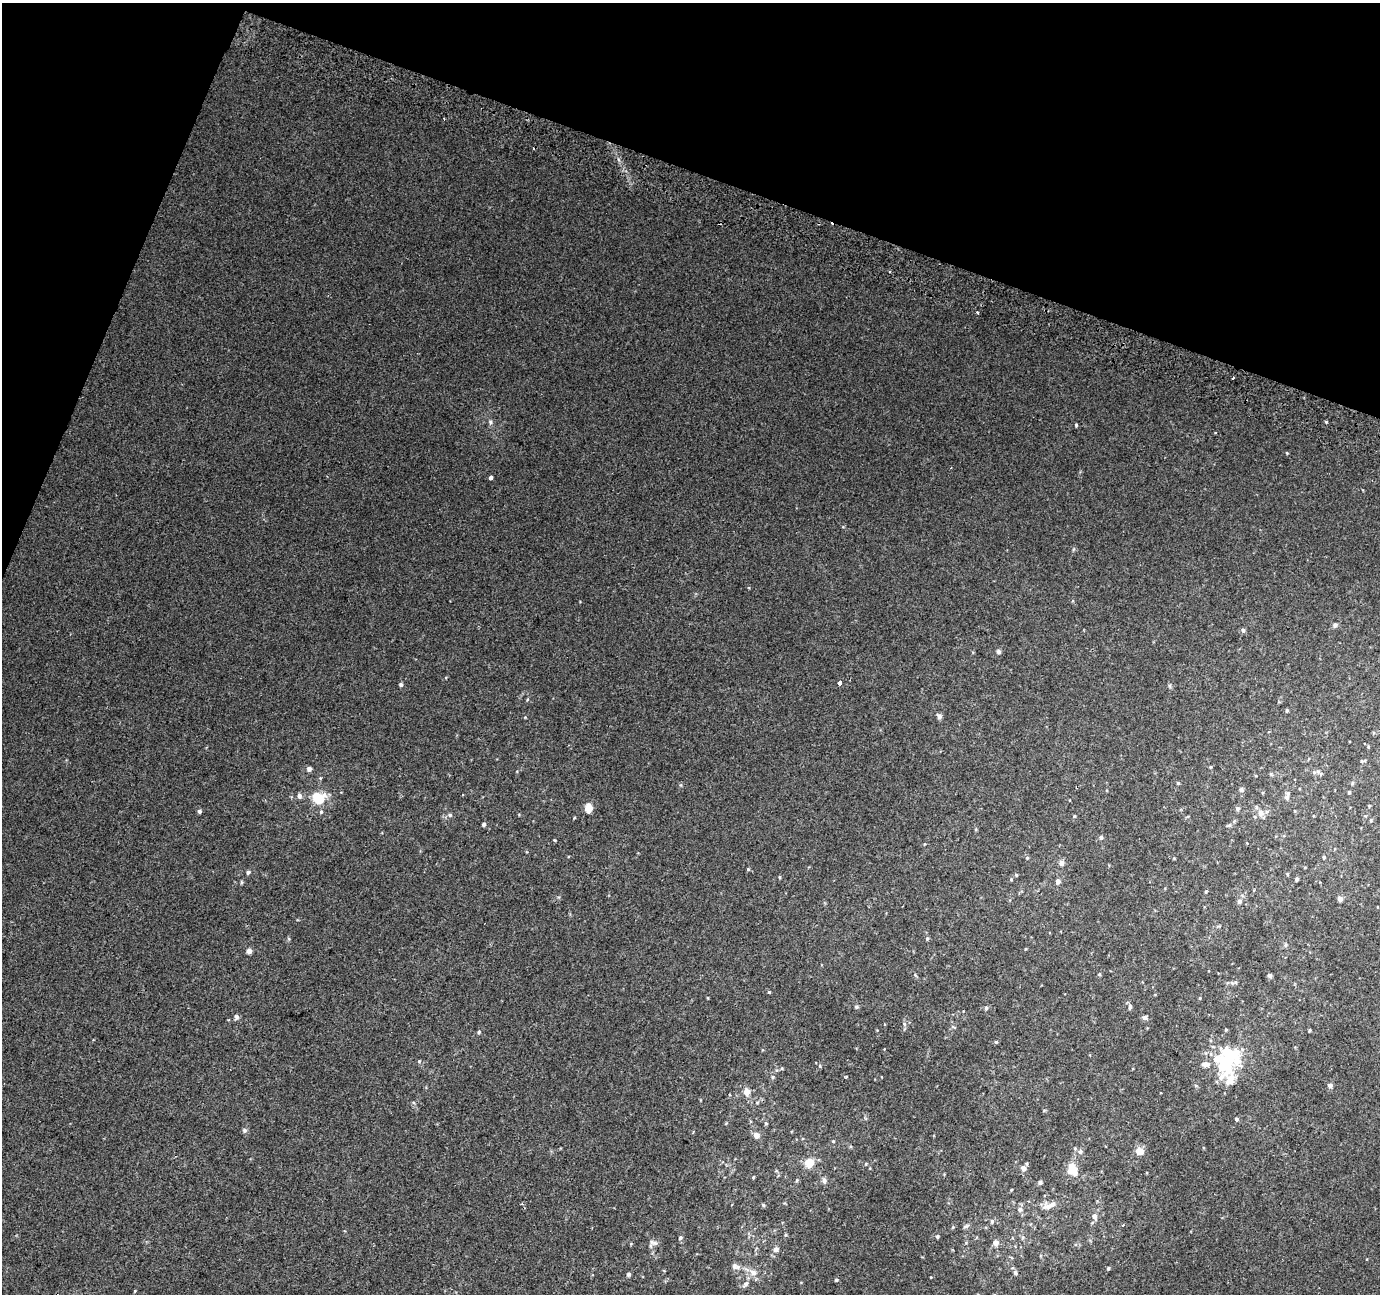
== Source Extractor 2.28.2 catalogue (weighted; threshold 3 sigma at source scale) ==
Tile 2 of 4 x 4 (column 2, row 1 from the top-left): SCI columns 1405-2782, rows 4193-5484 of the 5553 x 5738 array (HDU 1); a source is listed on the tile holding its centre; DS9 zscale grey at full resolution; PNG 1382 x 1296 px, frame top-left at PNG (2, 3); no overlay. Shown black and unused: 17% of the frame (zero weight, under 2 of 3 exposures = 2% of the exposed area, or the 3 px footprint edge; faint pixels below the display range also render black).
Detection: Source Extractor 2.28.2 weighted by HDU 2 'WHT'; one run over the whole footprint, this tile lists its part. Background 0.0202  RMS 0.0046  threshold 0.0206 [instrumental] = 3 sigma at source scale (4.5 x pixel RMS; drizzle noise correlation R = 1.50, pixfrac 1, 0.0396/0.0396 arcsec/px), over >= 5 px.
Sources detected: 124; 2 inside a brighter object's white glare — not listed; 4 inside a brighter listed object's ellipse — not listed separately; the other 118 listed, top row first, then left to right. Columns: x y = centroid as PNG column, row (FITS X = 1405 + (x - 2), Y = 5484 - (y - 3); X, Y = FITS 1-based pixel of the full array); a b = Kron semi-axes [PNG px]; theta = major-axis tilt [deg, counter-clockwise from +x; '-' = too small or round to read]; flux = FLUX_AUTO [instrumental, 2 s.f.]
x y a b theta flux
977 312 3 3 - 0.96
1233 378 3 3 - 3.2
490 422 7 5 -78 0.97
1326 422 4 3 - 0.44
1076 425 4 4 - 0.52
1287 453 4 4 - 0.37
490 478 4 3 - 1.8
1335 625 7 5 80 0.91
1243 630 6 5 - 0.97
999 652 6 5 - 0.91
840 683 4 3 - 56
401 685 5 4 - 0.96
1170 686 6 4 -71 0.64
1287 710 5 4 - 0.54
939 716 7 5 -47 1.3
1362 761 5 4 - 0.57
309 769 5 4 - 1.8
1318 771 15 6 9 1.7
1178 783 4 4 - 0.54
1241 790 6 5 - 1
1349 792 3 3 - 0.59
299 796 6 5 - 1.6
1287 796 13 6 75 1.9
318 798 8 7 - 17
1369 806 4 4 - 0.39
588 808 5 5 - 12
1237 808 6 6 - 0.99
199 811 4 4 - 1
321 812 5 4 - 0.6
1261 813 7 7 - 2.9
450 815 6 5 - 0.75
1074 816 4 4 - 0.39
1188 816 5 3 - 0.37
1371 820 4 4 - 0.48
484 824 4 4 - 0.88
1229 825 7 5 29 0.75
1101 837 5 5 - 0.94
554 840 5 3 - 0.38
1324 857 4 4 - 0.67
1027 858 5 4 - 0.53
1061 863 8 7 - 1.4
748 869 4 4 - 0.44
248 872 4 4 - 0.84
1287 874 4 4 - 0.45
1016 875 4 4 - 0.52
780 877 5 3 - 0.46
1011 879 4 4 - 0.47
1297 879 4 3 - 0.89
1058 881 5 4 - 2.2
241 882 6 4 -90 0.47
1206 891 5 3 - 0.45
1340 899 4 4 - 2.3
1239 901 6 5 - 1.5
927 938 5 4 - 0.62
1285 945 5 5 - 0.67
249 951 4 4 - 2.9
1099 974 5 4 - 0.49
915 975 6 4 -46 0.56
1270 975 5 5 - 0.88
1235 982 5 5 - 0.62
708 998 4 3 - 0.35
1200 998 5 3 - 0.38
856 1007 6 4 -20 0.7
1130 1007 6 5 - 1
986 1008 5 4 - 0.78
236 1017 7 6 - 1.1
1145 1018 6 6 - 1.2
904 1024 6 4 -89 0.84
1226 1030 4 4 - 0.43
1309 1030 3 3 - 0.59
479 1032 5 4 - 0.66
996 1042 4 4 - 0.53
1211 1054 6 4 -71 0.67
1229 1054 16 12 -12 20
419 1061 5 4 - 0.51
1206 1064 10 7 2 2.2
820 1066 5 3 - 0.47
782 1068 4 4 - 0.48
1228 1071 35 10 40 8.8
772 1077 5 4 - 0.57
846 1077 4 2 - 0.47
1330 1085 7 6 - 1.1
746 1092 5 5 - 4.8
1237 1119 5 5 - 0.74
766 1123 5 4 - 0.53
245 1130 6 5 - 0.86
756 1135 5 5 - 3.4
833 1141 4 4 - 0.41
1080 1151 6 6 - 1.4
1139 1151 10 8 -18 3.4
809 1163 7 7 - 8.2
1072 1167 13 9 77 7.3
1023 1168 6 6 - 2.1
753 1177 4 3 - 0.43
824 1180 6 6 - 1.3
1040 1182 4 4 - 1.2
1011 1190 5 3 - 0.34
522 1204 4 3 - 0.49
763 1205 5 4 - 0.61
1048 1206 11 6 13 2.6
1020 1209 7 6 - 1.4
1094 1216 7 5 -78 2.1
992 1221 6 5 - 0.8
1123 1225 3 3 - 0.58
965 1226 8 3 19 0.78
953 1227 5 4 - 0.45
937 1236 5 5 - 0.74
680 1238 6 5 - 0.79
655 1243 10 7 -3 1.6
995 1243 7 6 - 2.2
776 1249 7 6 - 1.6
736 1266 14 8 -14 2.4
1108 1268 4 4 - 0.64
753 1272 10 7 -21 2.7
1015 1273 6 5 - 0.86
629 1274 5 4 - 1
836 1280 5 4 - 0.57
746 1284 9 6 45 1.7
Unlisted compact peaks at least as high as the median listed source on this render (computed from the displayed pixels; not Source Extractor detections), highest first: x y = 769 992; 574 818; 866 1164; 525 717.